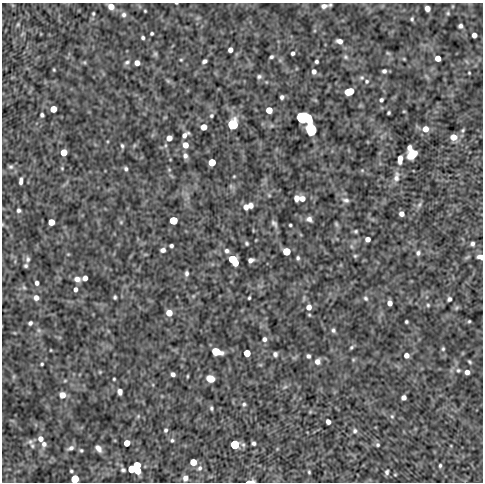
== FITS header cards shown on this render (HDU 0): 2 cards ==
NAXIS1  =                  481
NAXIS2  =                  480

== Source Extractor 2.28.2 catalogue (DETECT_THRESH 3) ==
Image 481 x 480 px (HDU 0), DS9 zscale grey, 1 PNG px = 1 image px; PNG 485 x 484 px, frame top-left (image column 1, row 480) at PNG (2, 3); no overlay
Background -2.66e-05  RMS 4.8e-04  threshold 0.00145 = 3 sigma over >= 5 px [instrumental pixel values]
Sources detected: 192; all 192 listed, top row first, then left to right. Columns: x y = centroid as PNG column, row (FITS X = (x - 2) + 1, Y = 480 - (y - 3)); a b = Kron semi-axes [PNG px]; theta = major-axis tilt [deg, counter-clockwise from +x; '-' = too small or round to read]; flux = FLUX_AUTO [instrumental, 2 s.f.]
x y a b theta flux
176 3 3 2 - 0.022
111 6 6 5 - 0.26
324 6 9 6 5 0.16
453 6 5 3 - 0.029
427 8 5 5 - 0.2
145 11 3 3 - 0.031
93 13 5 4 - 0.044
448 13 6 4 -22 0.047
124 15 7 6 - 0.1
198 18 7 4 33 0.051
412 19 5 4 - 0.051
18 25 5 4 - 0.043
460 26 4 4 - 0.085
152 33 3 3 - 0.047
474 35 4 4 - 0.17
143 38 4 3 - 0.061
339 41 6 4 -18 0.16
230 50 4 4 - 0.14
292 53 4 3 - 0.073
388 53 6 5 - 0.044
155 54 7 6 - 0.061
271 57 4 3 - 0.058
346 57 7 6 - 0.067
438 58 5 4 - 0.28
404 59 5 4 - 0.03
181 60 4 4 - 0.036
204 61 5 4 - 0.087
316 61 4 4 - 0.06
84 62 5 5 - 0.043
127 62 8 5 32 0.075
137 63 5 5 - 0.19
54 70 4 3 - 0.034
384 71 4 4 - 0.082
314 72 6 5 - 0.11
469 73 3 2 - 0.027
259 76 6 5 - 0.073
362 78 6 6 - 0.065
168 81 6 5 - 0.053
367 81 6 5 - 0.062
349 92 7 5 16 0.86
282 97 4 4 - 0.078
381 100 4 3 - 0.066
53 109 5 5 - 0.44
269 110 5 5 - 0.42
388 113 4 3 - 0.044
42 115 4 4 - 0.065
211 116 5 5 - 0.053
302 117 7 6 - 1.9
308 119 6 5 - 2.2
233 124 6 6 - 2.4
204 127 5 5 - 0.4
425 129 6 6 - 0.28
311 130 10 7 -73 1.5
463 130 6 4 52 0.047
185 135 7 4 40 0.14
453 137 6 5 - 0.35
169 138 5 5 - 0.25
185 145 6 6 - 0.28
122 146 6 4 -86 0.055
409 148 5 4 - 0.12
64 152 5 5 - 0.47
412 154 9 7 44 0.52
185 156 7 6 - 0.11
400 159 8 4 86 0.23
212 162 5 5 - 0.78
11 167 6 6 - 0.071
62 168 4 4 - 0.032
126 169 5 4 - 0.065
169 170 5 5 - 0.043
362 170 6 4 0 0.044
234 176 3 3 - 0.029
396 177 15 7 81 0.2
21 181 7 3 85 0.11
231 186 7 5 -61 0.067
269 195 6 4 -45 0.041
296 198 6 5 - 0.17
302 198 6 6 - 0.2
346 200 9 6 -10 0.1
250 205 5 4 - 0.15
419 205 9 5 50 0.085
246 207 6 5 - 0.18
19 210 4 4 - 0.073
401 214 5 4 - 0.14
309 219 7 6 - 0.13
173 220 5 5 - 1.3
51 222 5 5 - 0.42
121 222 5 5 - 0.045
274 223 10 5 -53 0.099
336 224 7 4 -69 0.053
290 225 3 3 - 0.04
253 230 5 3 - 0.026
356 231 5 4 - 0.05
368 239 5 4 - 0.17
246 243 5 4 - 0.052
472 244 5 5 - 0.086
171 246 4 4 - 0.069
351 246 6 4 -71 0.053
163 250 5 4 - 0.11
227 251 7 6 - 0.1
286 251 5 5 - 1.1
418 253 6 6 - 0.087
355 256 5 5 - 0.046
467 257 9 4 27 0.055
480 257 7 5 -17 0.17
298 258 5 4 - 0.062
28 259 8 7 - 0.097
233 260 9 5 -51 1.8
251 260 5 4 - 0.13
26 266 4 4 - 0.06
187 273 7 5 89 0.086
85 278 5 4 - 0.18
77 279 7 6 - 0.18
37 283 4 4 - 0.098
24 287 7 5 -67 0.056
75 289 5 4 - 0.1
193 296 6 4 45 0.047
115 297 4 3 - 0.052
36 298 6 6 - 0.17
249 298 4 3 - 0.039
366 298 7 5 -45 0.068
449 299 5 4 - 0.075
390 303 5 4 - 0.18
428 305 5 5 - 0.047
309 307 6 6 - 0.19
457 308 7 6 - 0.059
169 313 6 5 - 0.33
309 315 4 4 - 0.037
469 321 4 3 - 0.038
406 322 3 3 - 0.046
30 323 4 4 - 0.072
39 330 7 6 - 0.076
333 330 6 5 - 0.073
264 339 5 5 - 0.097
351 347 7 4 45 0.055
443 349 5 4 - 0.049
51 350 3 2 - 0.025
216 351 7 5 -14 0.94
247 353 5 5 - 0.66
275 354 5 4 - 0.089
406 355 5 5 - 0.17
308 356 4 4 - 0.074
353 360 5 5 - 0.04
317 361 7 6 - 0.18
469 362 4 3 - 0.045
42 364 3 3 - 0.039
458 370 7 6 - 0.076
100 372 5 4 - 0.031
467 372 5 4 - 0.16
173 374 4 4 - 0.096
14 376 6 4 71 0.044
187 376 4 3 - 0.031
114 379 3 3 - 0.034
210 379 6 5 - 0.55
65 381 6 4 1 0.041
285 387 7 4 36 0.06
120 392 6 4 -81 0.14
62 395 6 6 - 0.27
404 398 5 4 - 0.13
244 404 6 5 - 0.059
211 408 5 4 - 0.054
138 416 6 4 47 0.044
392 416 6 5 - 0.055
328 422 4 4 - 0.14
166 430 5 4 - 0.06
355 431 6 6 - 0.077
40 439 6 5 - 0.17
172 440 6 5 - 0.059
30 442 9 7 24 0.1
127 443 5 5 - 0.39
254 443 4 4 - 0.071
44 444 7 6 - 0.12
235 444 5 5 - 2.7
243 445 7 5 -68 0.064
378 445 5 4 - 0.051
32 446 7 5 -55 0.048
71 448 9 5 29 0.11
98 448 8 5 -51 0.17
81 450 5 4 - 0.045
193 462 5 5 - 0.53
137 465 5 5 - 0.7
440 465 5 4 - 0.047
200 468 8 7 - 0.11
131 469 5 5 - 0.85
123 470 5 4 - 0.061
71 471 3 3 - 0.042
137 471 5 5 - 0.53
309 472 3 3 - 0.037
387 472 5 4 - 0.07
395 475 5 3 - 0.028
185 478 6 6 - 0.14
75 479 5 5 - 1
250 481 7 2 3 0.33
At the frame edge (FLAGS 8, measured only in part): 4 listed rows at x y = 176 3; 480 257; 75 479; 250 481